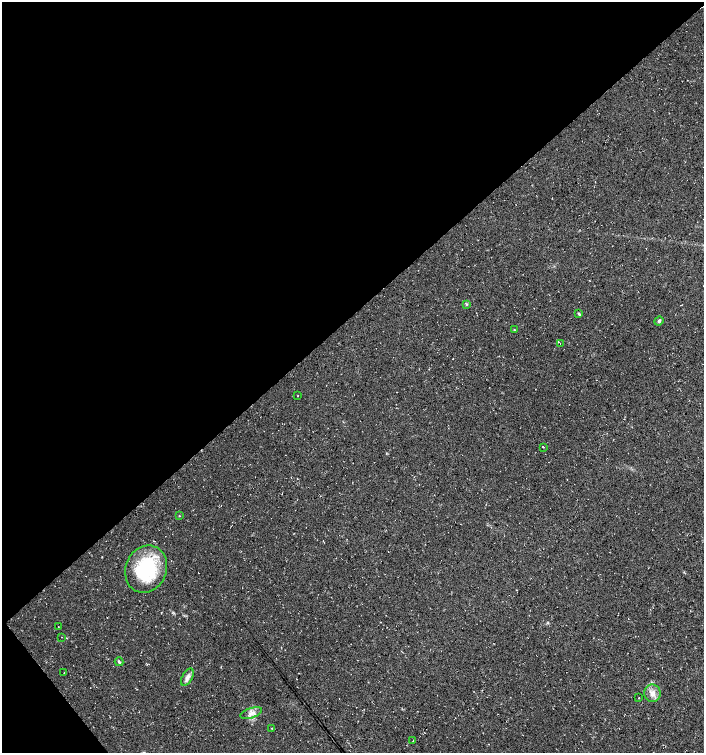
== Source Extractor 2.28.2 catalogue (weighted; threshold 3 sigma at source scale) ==
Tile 5 of 4 x 4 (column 1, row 2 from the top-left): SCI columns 143-1546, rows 3005-4505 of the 5964 x 6007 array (HDU 1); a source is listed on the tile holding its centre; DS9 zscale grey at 2 x 2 block average (1 PNG px = mean of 2 x 2 image px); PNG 706 x 755 px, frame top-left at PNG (2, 2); each listed source drawn as its Kron ellipse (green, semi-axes under 4 px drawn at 4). Shown black and unused: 43% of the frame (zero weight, under 3 of 4 exposures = <1% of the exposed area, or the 3 px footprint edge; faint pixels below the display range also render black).
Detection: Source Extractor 2.28.2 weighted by HDU 2 'WHT'; one run over the whole footprint, this tile lists its part. Background 0.00915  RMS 0.0049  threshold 0.022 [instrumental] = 3 sigma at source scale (4.5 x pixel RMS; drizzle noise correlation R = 1.50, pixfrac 1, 0.0396/0.0396 arcsec/px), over >= 5 px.
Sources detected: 20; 1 inside a brighter listed object's ellipse — not listed separately; the other 19 listed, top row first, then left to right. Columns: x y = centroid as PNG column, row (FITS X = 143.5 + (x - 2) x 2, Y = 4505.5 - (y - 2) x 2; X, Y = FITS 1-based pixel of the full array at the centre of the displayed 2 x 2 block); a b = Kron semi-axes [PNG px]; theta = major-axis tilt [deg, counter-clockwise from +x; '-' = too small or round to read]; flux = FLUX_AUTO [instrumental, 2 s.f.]
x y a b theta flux
467 304 3 2 - 1.1
579 314 4 3 - 1.7
659 321 4 3 - 1.9
514 330 2 2 - 0.67
560 343 2 2 - 0.39
298 396 2 2 - 0.54
543 447 2 2 - 1.3
179 516 2 2 - 0.56
146 569 24 20 67 86
58 626 2 2 - 0.4
62 637 2 2 - 0.39
119 662 4 3 - 1.5
64 673 2 2 - 0.61
187 677 9 5 62 4.6
653 693 9 8 - 7.9
639 698 2 2 - 0.55
251 713 11 5 18 5.9
272 728 3 2 - 0.46
413 741 2 2 - 0.47
Diffuse or blended objects may show on this block-average render without a row.